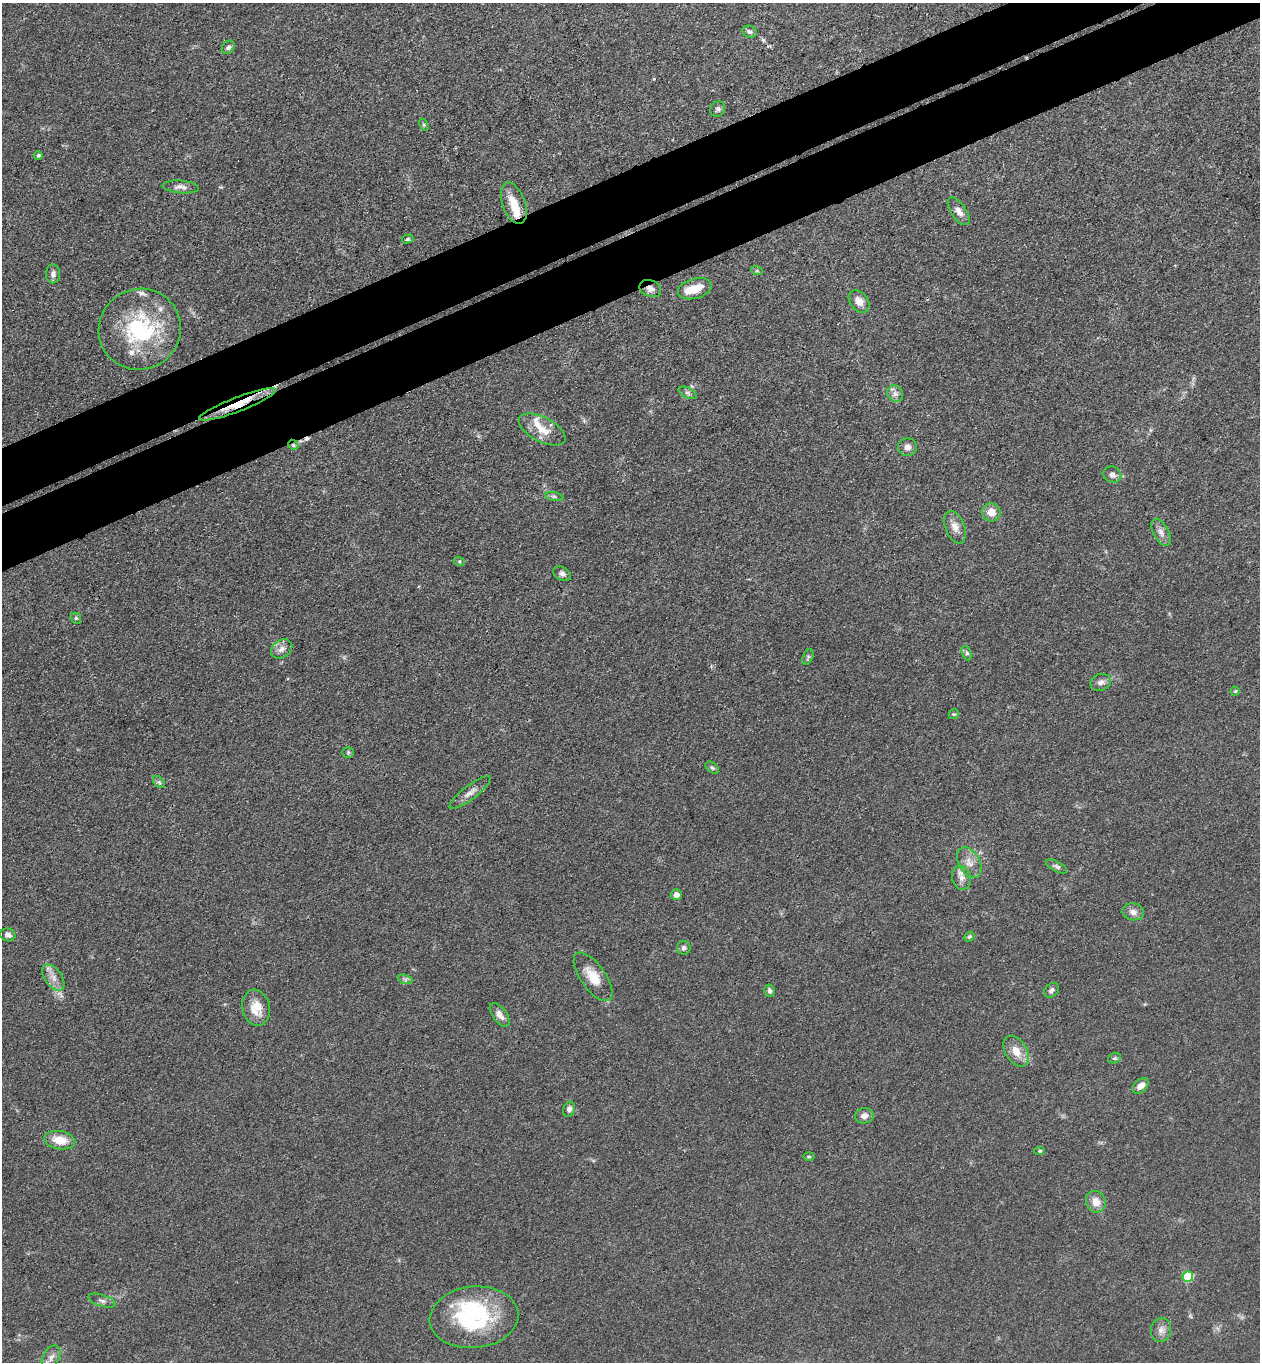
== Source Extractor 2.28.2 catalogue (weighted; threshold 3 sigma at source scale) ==
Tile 10 of 4 x 4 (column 2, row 3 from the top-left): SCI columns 1559-2816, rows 1416-2775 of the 5504 x 5548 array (HDU 1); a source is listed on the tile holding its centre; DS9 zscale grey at full resolution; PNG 1262 x 1364 px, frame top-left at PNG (2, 3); each listed source drawn as its Kron ellipse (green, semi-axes under 4 px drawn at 4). Shown black and unused: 8% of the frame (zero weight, under 3 of 4 exposures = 5% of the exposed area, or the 3 px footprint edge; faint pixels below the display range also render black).
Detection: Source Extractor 2.28.2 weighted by HDU 2 'WHT'; one run over the whole footprint, this tile lists its part. Background 0.0936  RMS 0.0064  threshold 0.0286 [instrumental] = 3 sigma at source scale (4.5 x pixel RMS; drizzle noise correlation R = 1.50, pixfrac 1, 0.05/0.05 arcsec/px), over >= 5 px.
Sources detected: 76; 1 inside a brighter object's white glare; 1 cosmic-ray / hot-pixel residue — neither listed nor drawn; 6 inside a brighter listed object's ellipse — not listed separately; the other 68 listed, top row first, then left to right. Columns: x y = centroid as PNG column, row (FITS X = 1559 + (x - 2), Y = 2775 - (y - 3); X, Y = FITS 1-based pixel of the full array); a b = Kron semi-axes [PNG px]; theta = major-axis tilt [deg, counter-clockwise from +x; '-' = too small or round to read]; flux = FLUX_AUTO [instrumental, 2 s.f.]
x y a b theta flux
750 32 7 6 - 1.6
228 47 7 5 49 1.8
718 109 8 7 - 1.8
424 125 6 4 -57 0.86
38 155 4 4 - 0.91
181 187 18 6 -5 3.2
514 203 22 11 -70 11
959 211 16 7 -56 4.4
408 239 6 4 16 1.1
757 271 6 4 -19 0.8
53 274 9 7 86 2.8
650 288 11 8 -21 3.4
695 289 17 10 15 10
859 301 12 9 -52 6
140 329 41 40 - 66
688 393 9 5 -27 1.7
895 394 9 7 -56 2.9
238 404 41 7 21 14
542 430 25 12 -27 11
293 445 5 4 - 1.1
907 447 9 9 - 3.3
1112 475 9 8 - 3.2
554 497 9 4 -11 1.4
991 512 9 9 - 7.6
955 527 17 9 -69 5.6
1161 532 15 7 -62 3.8
459 561 5 3 - 0.79
562 574 9 6 -29 2.2
76 618 6 5 - 1.1
282 649 12 8 36 3.8
967 653 7 4 -67 1.3
808 657 8 5 67 1.2
1101 682 10 8 20 2.9
1235 691 4 4 - 0.84
954 714 5 5 - 0.94
348 752 5 5 - 1
712 768 7 5 -38 1.2
159 782 7 4 -45 1.3
470 793 25 7 38 5
969 863 17 10 -61 6.4
1057 866 11 5 -27 1.8
961 878 12 9 -75 4.6
676 895 5 5 - 3.4
1133 912 11 8 -12 3.8
8 935 7 6 - 2.7
969 937 5 4 - 1.1
684 948 7 6 - 2
593 977 28 12 -54 13
53 978 15 8 -55 5.3
405 979 7 4 -18 1.3
1051 990 8 6 46 2
770 991 6 5 - 1.9
256 1008 18 13 -78 12
500 1015 14 7 -53 4.2
1016 1051 17 10 -58 8.4
1114 1058 7 5 19 1.1
1141 1086 9 6 44 4.8
569 1109 7 6 - 2.3
864 1116 9 7 10 3.8
60 1140 16 9 -9 12
1039 1151 5 4 - 1
809 1157 6 4 -1 0.74
1096 1202 11 9 -64 6.2
1188 1277 5 5 - 40
102 1301 14 5 -18 2.6
474 1317 44 31 6 70
1161 1330 12 10 79 4.2
51 1357 13 8 61 3.8
Overlapping masked pixels (flux is a lower limit): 3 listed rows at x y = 650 288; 238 404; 293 445